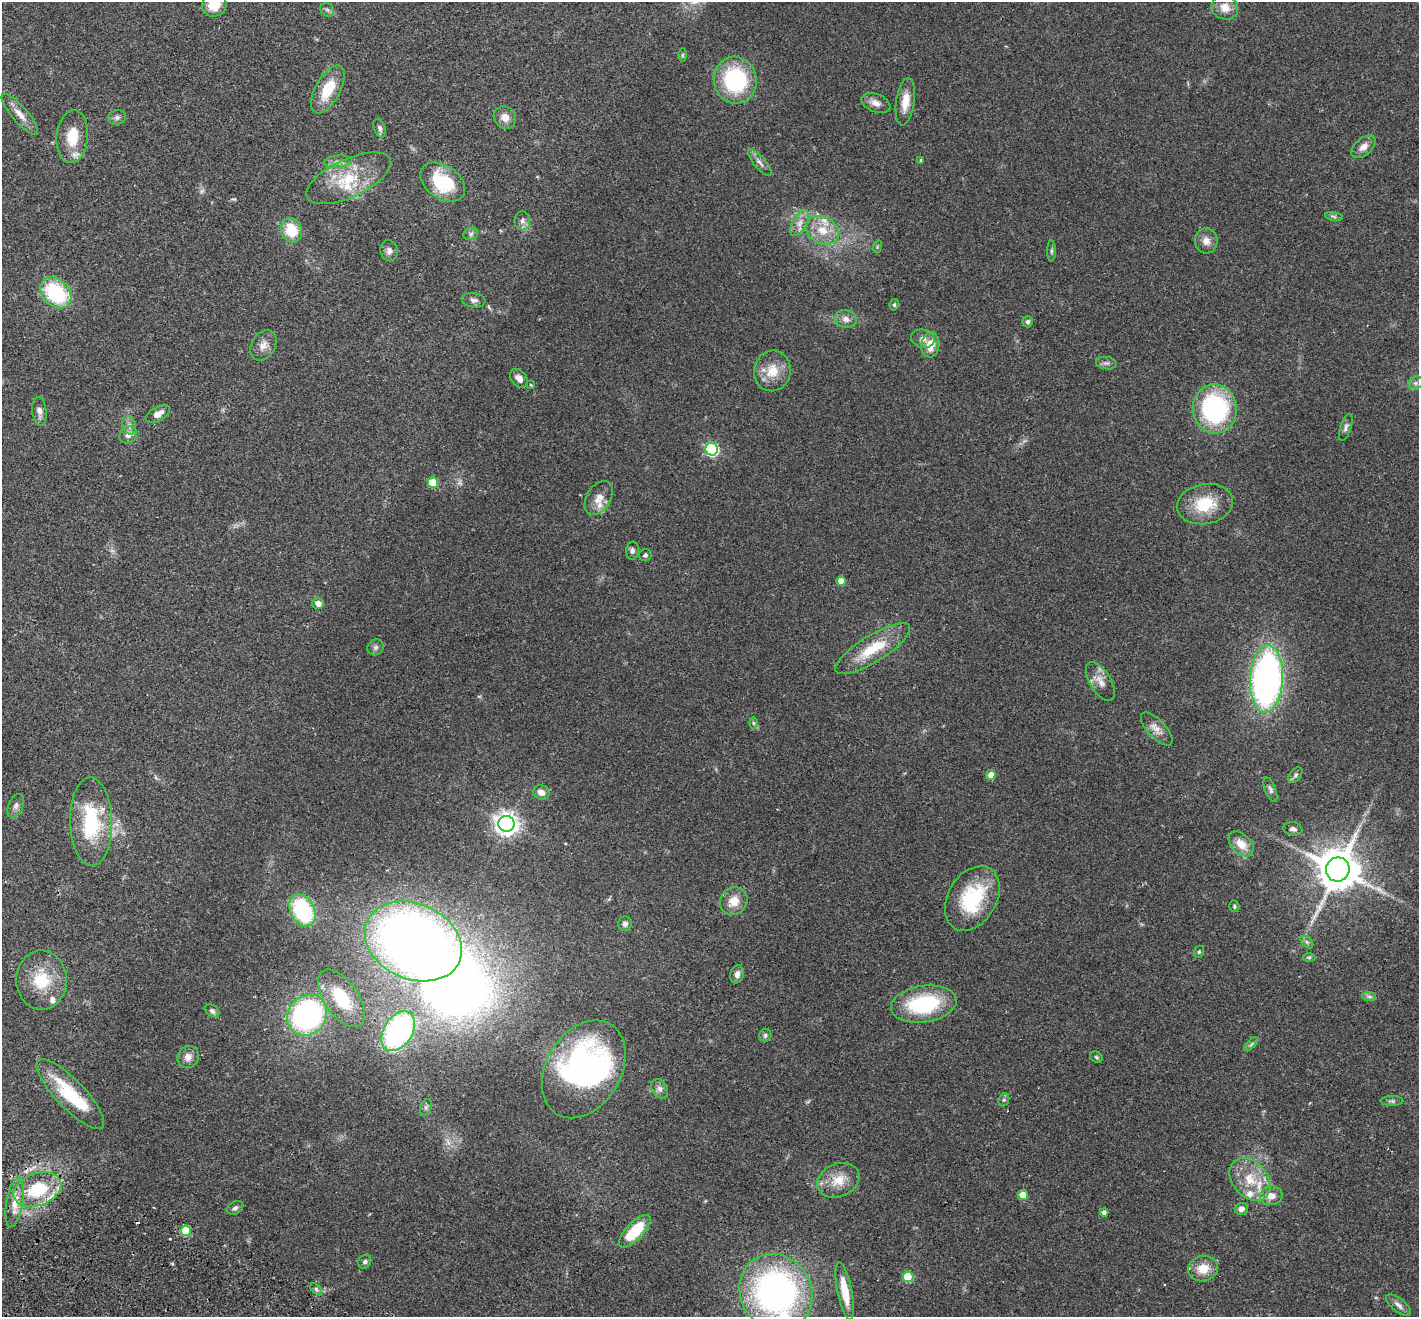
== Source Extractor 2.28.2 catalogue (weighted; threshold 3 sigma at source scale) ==
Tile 7 of 4 x 4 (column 3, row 2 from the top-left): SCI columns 2866-4282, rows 2828-4142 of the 5733 x 5790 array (HDU 1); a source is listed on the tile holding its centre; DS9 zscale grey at full resolution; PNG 1421 x 1319 px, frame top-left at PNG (2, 2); each listed source drawn as its Kron ellipse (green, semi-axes under 4 px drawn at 4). Shown black and unused: <1% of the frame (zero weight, under 2 of 3 exposures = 3% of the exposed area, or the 3 px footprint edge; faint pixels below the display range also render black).
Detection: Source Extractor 2.28.2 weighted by HDU 2 'WHT'; one run over the whole footprint, this tile lists its part. Background 0.0446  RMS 0.0066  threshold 0.0298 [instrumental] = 3 sigma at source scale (4.5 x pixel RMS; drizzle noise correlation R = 1.50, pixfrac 1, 0.05/0.05 arcsec/px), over >= 5 px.
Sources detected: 131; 4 too faint to see at this stretch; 2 inside a brighter object's white glare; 1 cosmic-ray / hot-pixel residue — neither listed nor drawn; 7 inside a brighter listed object's ellipse — not listed separately; the other 117 listed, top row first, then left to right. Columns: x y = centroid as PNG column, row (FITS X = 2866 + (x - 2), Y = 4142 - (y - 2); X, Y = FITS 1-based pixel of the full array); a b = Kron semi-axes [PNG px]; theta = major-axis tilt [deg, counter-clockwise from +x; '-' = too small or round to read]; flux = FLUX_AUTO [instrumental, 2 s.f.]
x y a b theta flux
214 5 12 12 - 14
1225 7 13 12 - 7
327 10 7 6 - 1.5
682 55 6 4 90 0.81
735 80 23 21 -78 60
328 89 26 12 61 20
905 102 24 9 82 9.4
876 103 15 9 -21 4.6
20 114 26 8 -49 7
117 117 9 7 9 2
505 117 12 10 -45 5.9
380 128 10 5 -70 1.9
72 137 26 15 85 18
1363 147 14 8 40 5
920 160 4 3 - 0.76
338 162 14 6 6 3.1
760 163 17 6 -50 3.1
349 178 46 19 25 28
443 182 25 16 -34 35
1334 216 9 4 -9 1.4
522 221 9 8 - 2.5
800 223 14 7 61 4.8
291 230 12 10 -68 18
822 230 17 13 -30 12
471 234 8 6 22 1.7
1206 241 13 11 -85 4.8
877 247 6 4 72 0.82
389 251 10 8 -77 2.8
1051 251 10 4 90 1.3
56 293 17 13 -44 49
473 300 12 7 -8 2.4
894 305 6 4 78 0.99
846 319 11 9 -14 3.9
1028 322 6 5 - 1.5
923 339 12 9 -13 3.4
263 345 16 11 59 5.4
930 345 12 9 81 8.9
1106 363 10 6 -8 2.1
772 371 20 18 77 13
519 378 11 7 -49 4.4
1416 383 8 6 21 2
531 385 4 3 - 0.57
1215 409 24 22 -81 95
39 411 14 7 -84 3.3
158 414 13 7 32 5
129 425 9 7 -77 2.7
1346 427 14 5 71 2.2
128 435 9 7 41 3.4
712 449 6 6 - 91
433 483 5 5 - 28
599 498 18 12 57 7.4
1205 504 28 20 9 24
632 551 9 6 84 1.9
645 555 6 6 - 1.3
841 581 5 4 - 5.6
318 603 5 5 - 4
375 647 8 7 - 2
873 649 43 13 32 24
1266 679 34 16 86 250
1100 681 22 10 -59 6.7
753 723 6 4 -89 0.9
1157 729 21 9 -47 5.4
991 775 5 5 - 5
1295 775 9 5 53 1.7
1270 790 13 5 -69 2.1
541 792 8 7 - 4.4
16 806 12 7 65 2.6
91 822 44 21 -89 47
506 824 8 7 - 480
1293 829 9 6 -8 2.4
1241 844 15 9 -45 9.6
1338 869 12 12 - 2500
972 898 35 24 59 44
734 901 14 13 - 8.9
1234 906 6 5 - 1.1
303 910 17 12 -63 67
625 924 7 7 - 2
413 941 50 37 -24 590
1307 942 7 4 -45 1.3
1199 952 6 4 69 0.94
1309 957 6 4 1 0.94
737 974 9 6 76 3.1
42 980 29 25 -88 24
1369 996 7 4 -2 1.4
341 998 33 17 -56 28
924 1004 33 18 8 53
212 1011 8 5 -37 1.6
307 1015 21 19 49 140
398 1031 22 14 58 130
765 1035 6 6 - 1.3
1251 1044 9 3 45 1.2
188 1057 11 10 - 4.4
1096 1057 7 5 -32 1.2
584 1069 52 37 59 160
660 1089 10 7 -58 3
70 1094 46 14 -46 33
1004 1100 7 5 69 1.1
1392 1101 11 5 0 1.5
426 1107 8 5 65 1.6
1250 1179 24 17 -49 19
838 1180 22 16 23 13
37 1189 24 16 20 32
1023 1195 5 5 - 11
1271 1196 11 9 10 5.8
15 1202 25 8 80 8.3
235 1208 9 6 28 1.7
1241 1209 6 5 - 3.2
1104 1212 4 4 - 2.7
186 1231 5 5 - 24
635 1231 21 8 46 25
365 1262 7 6 - 1.4
1203 1269 15 12 15 11
908 1277 5 5 - 30
316 1289 7 4 -47 1.3
845 1291 29 7 -79 16
776 1292 39 35 -58 220
1398 1305 15 6 -39 3.1
Overlapping masked pixels (flux is a lower limit): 1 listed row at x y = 37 1189
Isophote crosses this tile's border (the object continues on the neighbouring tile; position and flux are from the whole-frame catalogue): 2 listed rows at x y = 214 5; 776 1292